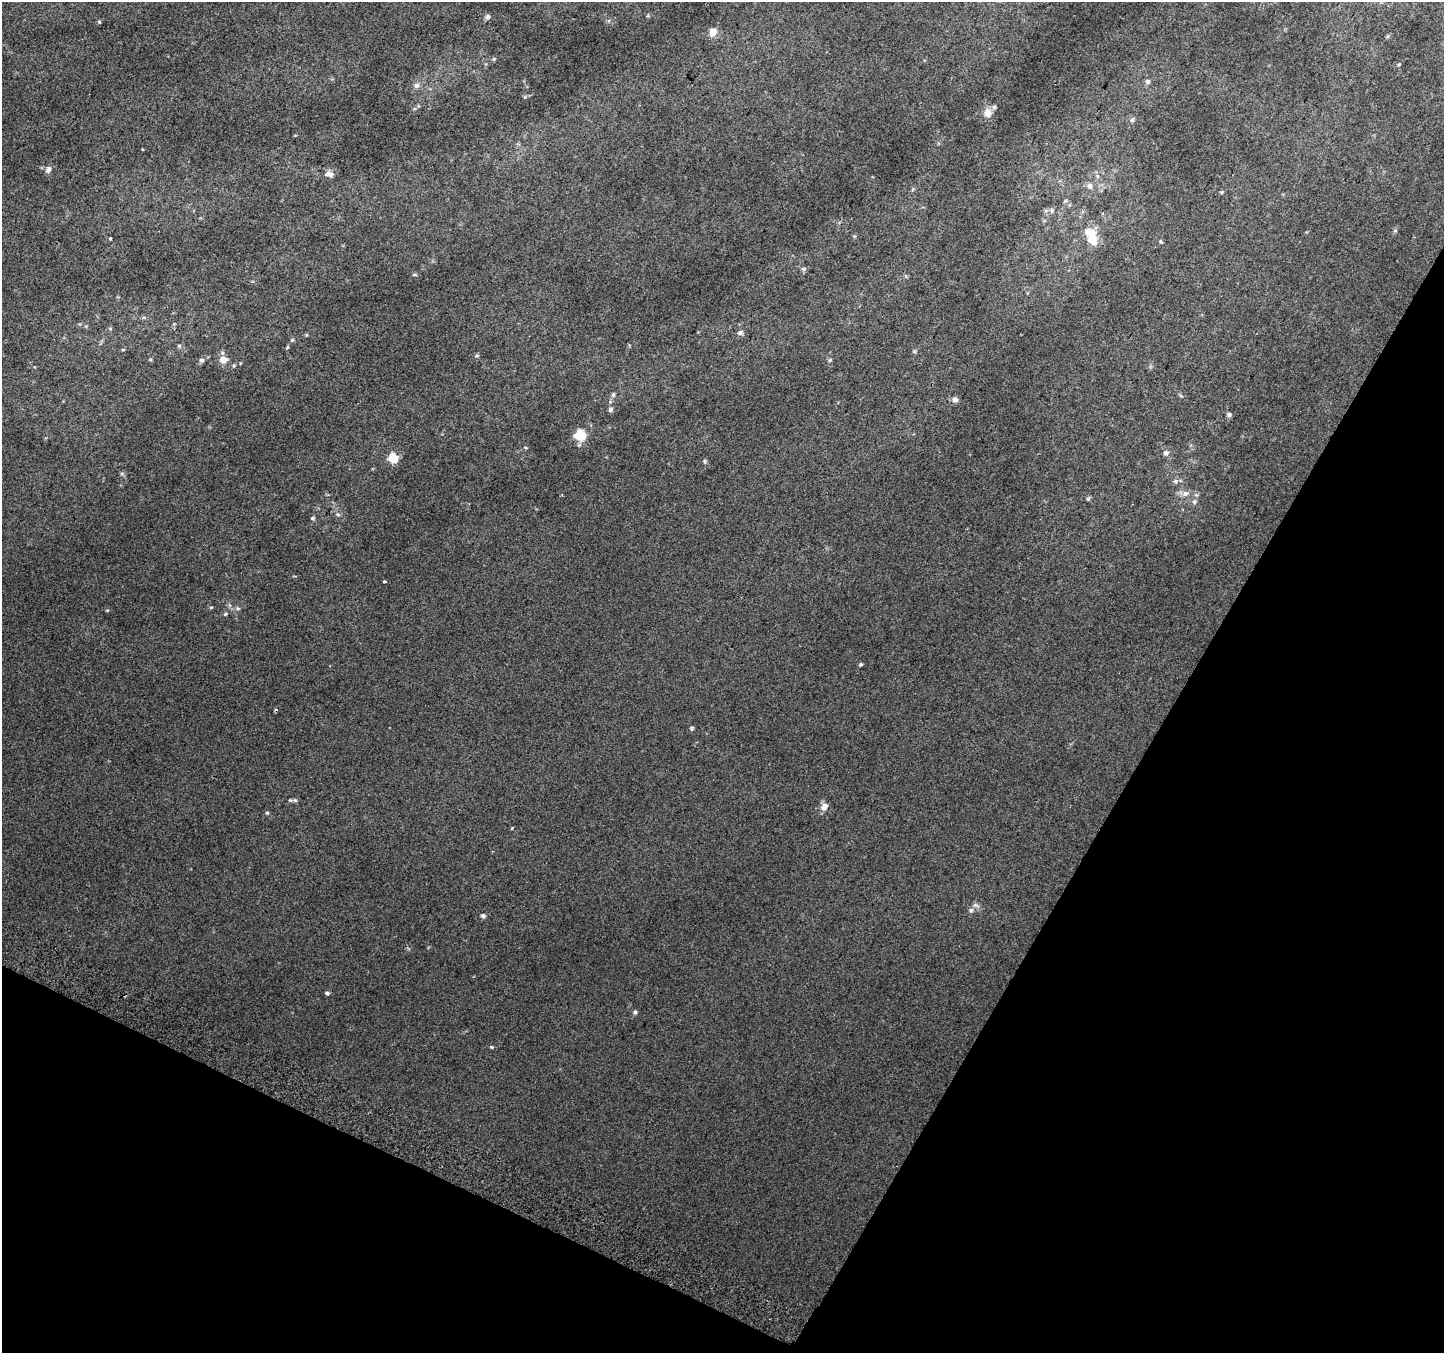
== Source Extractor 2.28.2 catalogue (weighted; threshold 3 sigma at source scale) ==
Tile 15 of 4 x 4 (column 3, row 4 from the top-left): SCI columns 2913-4354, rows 305-1655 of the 5818 x 5945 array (HDU 1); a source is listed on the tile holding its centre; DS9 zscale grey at full resolution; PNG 1446 x 1355 px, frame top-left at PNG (2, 2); no overlay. Shown black and unused: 26% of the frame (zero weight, under 2 of 3 exposures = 2% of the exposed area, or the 3 px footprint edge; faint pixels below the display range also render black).
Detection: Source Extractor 2.28.2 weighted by HDU 2 'WHT'; one run over the whole footprint, this tile lists its part. Background 0.022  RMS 0.0076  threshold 0.0342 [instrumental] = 3 sigma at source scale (4.5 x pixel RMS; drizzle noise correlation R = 1.50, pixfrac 1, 0.0396/0.0396 arcsec/px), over >= 5 px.
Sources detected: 63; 2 inside a brighter object's white glare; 1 cosmic-ray / hot-pixel residue — not listed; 1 inside a brighter listed object's ellipse — not listed separately; the other 59 listed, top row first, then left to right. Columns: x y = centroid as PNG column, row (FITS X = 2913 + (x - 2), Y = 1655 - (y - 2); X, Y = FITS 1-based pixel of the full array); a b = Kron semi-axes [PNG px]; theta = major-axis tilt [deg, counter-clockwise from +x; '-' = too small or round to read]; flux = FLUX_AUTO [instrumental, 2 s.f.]
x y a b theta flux
488 17 7 5 45 2
99 22 5 4 - 0.78
713 32 9 7 57 5.3
1399 64 5 3 - 0.69
1148 81 7 6 - 1.9
416 85 8 7 - 2.5
988 113 12 9 86 6.1
1132 120 7 6 - 1.6
48 169 9 6 71 2.5
329 174 11 7 -4 4
1097 176 6 4 -71 1.1
1089 186 8 7 - 2.2
1222 192 6 3 71 0.7
1052 210 6 4 -90 1.2
1395 231 6 4 0 0.9
854 236 5 3 - 0.75
110 238 3 3 - 2.5
1093 239 16 13 -53 11
1161 241 6 4 -44 0.88
804 269 7 6 - 1.5
110 328 5 3 - 0.76
740 333 7 6 - 2.1
292 340 5 4 - 0.87
179 346 6 4 -45 0.93
123 350 5 3 - 0.68
477 355 6 3 19 0.88
201 360 6 5 - 1.8
223 360 9 7 2 6.2
830 360 5 4 - 0.85
234 366 5 4 - 0.87
613 395 7 5 87 1.5
955 400 8 6 -11 2.4
610 409 6 5 - 1.8
1229 415 6 6 - 1.5
580 436 14 9 -8 12
1166 453 7 6 - 2.4
393 459 11 9 -62 11
704 461 6 4 -73 1.1
1175 481 7 6 - 1.8
1185 493 10 8 28 3.6
1088 498 6 5 - 1.1
1194 502 7 6 - 1.8
338 514 7 4 -19 1.3
312 518 5 4 - 1.1
384 581 3 3 - 1.5
211 607 6 3 19 0.71
238 608 6 4 0 1.2
225 614 5 4 - 0.84
861 664 4 4 - 0.95
691 728 6 4 -62 1.1
290 800 6 5 - 1.3
824 806 7 6 - 5.6
267 813 5 4 - 0.88
512 828 4 2 - 0.56
971 910 7 5 -75 1.7
483 916 7 5 -1 1.5
327 993 6 4 -9 1.3
635 1012 5 5 - 1.4
492 1047 5 4 - 0.79